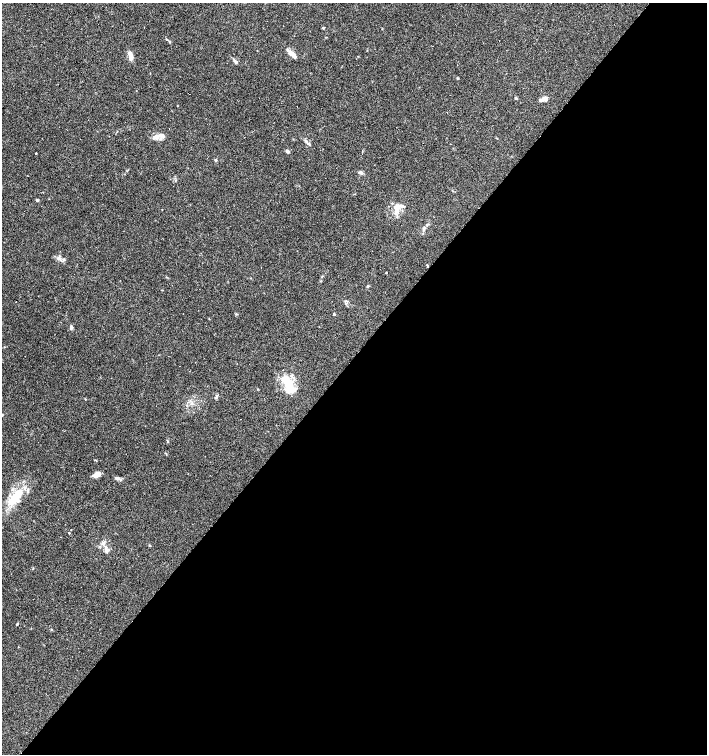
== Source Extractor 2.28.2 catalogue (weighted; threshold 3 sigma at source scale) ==
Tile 12 of 4 x 4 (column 4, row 3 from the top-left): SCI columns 4386-5794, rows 1505-3007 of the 6020 x 6013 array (HDU 1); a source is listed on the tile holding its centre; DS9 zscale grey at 2 x 2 block average (1 PNG px = mean of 2 x 2 image px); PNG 709 x 756 px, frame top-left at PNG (2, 3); no overlay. Shown black and unused: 53% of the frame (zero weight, under 3 of 4 exposures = <1% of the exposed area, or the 3 px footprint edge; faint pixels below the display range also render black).
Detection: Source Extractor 2.28.2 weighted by HDU 2 'WHT'; one run over the whole footprint, this tile lists its part. Background 0.0878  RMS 0.0058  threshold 0.0263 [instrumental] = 3 sigma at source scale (4.5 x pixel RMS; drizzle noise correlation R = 1.50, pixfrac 1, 0.0396/0.0396 arcsec/px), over >= 5 px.
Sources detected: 57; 15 cosmic-ray / hot-pixel residue — not listed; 6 inside a brighter listed object's ellipse — not listed separately; the other 36 listed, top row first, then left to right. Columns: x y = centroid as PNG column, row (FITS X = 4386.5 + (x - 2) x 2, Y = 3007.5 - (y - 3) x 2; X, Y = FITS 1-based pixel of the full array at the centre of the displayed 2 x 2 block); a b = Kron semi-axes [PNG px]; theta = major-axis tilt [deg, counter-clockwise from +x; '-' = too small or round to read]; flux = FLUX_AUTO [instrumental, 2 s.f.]
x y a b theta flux
323 28 3 3 - 1.3
169 42 3 2 - 0.91
291 53 9 5 -54 7.9
130 56 11 6 -76 6.8
235 61 9 3 -48 3.1
515 98 3 3 - 1.3
543 99 8 4 25 6.6
161 135 7 7 - 6.3
307 143 7 3 -41 2.7
287 151 5 3 - 2.6
36 153 2 2 - 2.7
215 160 3 3 - 1.5
360 173 6 4 -16 3.1
37 200 4 3 - 1.3
395 207 10 7 -75 9.4
424 229 7 3 71 2.8
58 258 6 3 -23 3.4
386 272 2 2 - 6.9
251 278 3 2 - 0.55
367 286 3 3 - 1.1
236 314 4 2 - 0.96
334 314 2 2 - 1.9
71 327 6 3 -83 2.3
288 383 23 8 -68 35
216 397 4 3 - 1.5
85 399 2 2 - 0.65
2 414 3 3 - 1.2
97 475 6 4 32 13
116 478 6 4 -14 3.6
28 490 6 2 -90 1.7
14 499 15 10 17 22
69 533 2 2 - 3.6
103 543 5 3 - 2.9
149 545 3 2 - 0.9
106 550 6 5 - 4.2
17 624 3 2 - 1.1
Isophote crosses this tile's border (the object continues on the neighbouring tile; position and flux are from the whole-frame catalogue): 1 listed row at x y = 2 414
Diffuse or blended objects may show on this block-average render without a row.